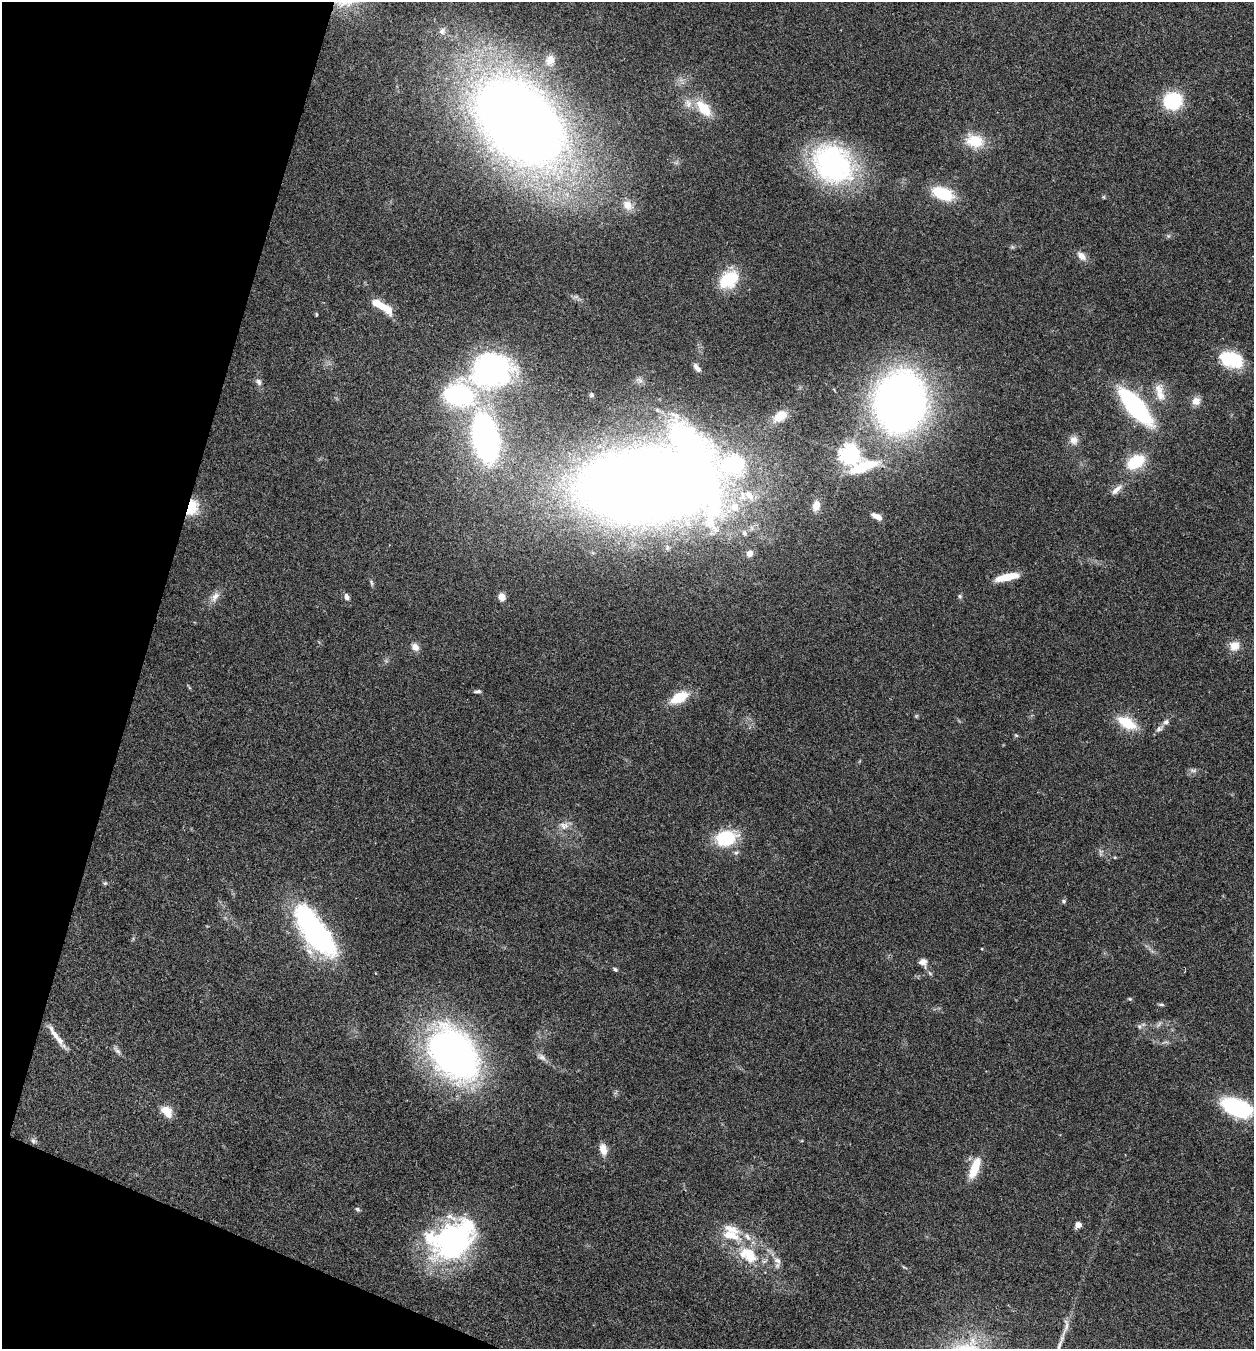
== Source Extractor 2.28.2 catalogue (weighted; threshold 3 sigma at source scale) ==
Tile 9 of 4 x 4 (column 1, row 3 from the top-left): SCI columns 265-1516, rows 1349-2695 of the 5407 x 5394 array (HDU 1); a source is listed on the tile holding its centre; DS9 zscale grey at full resolution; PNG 1256 x 1351 px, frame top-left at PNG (2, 2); no overlay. Shown black and unused: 15% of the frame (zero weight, under 3 of 4 exposures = <1% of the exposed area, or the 3 px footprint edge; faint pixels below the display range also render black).
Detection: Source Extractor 2.28.2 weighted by HDU 2 'WHT'; one run over the whole footprint, this tile lists its part. Background 0.113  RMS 0.0062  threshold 0.0278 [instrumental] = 3 sigma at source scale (4.5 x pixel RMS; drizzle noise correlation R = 1.50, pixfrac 1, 0.05/0.05 arcsec/px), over >= 5 px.
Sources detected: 93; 1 too faint to see at this stretch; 3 inside a brighter object's white glare — not listed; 8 inside a brighter listed object's ellipse — not listed separately; the other 81 listed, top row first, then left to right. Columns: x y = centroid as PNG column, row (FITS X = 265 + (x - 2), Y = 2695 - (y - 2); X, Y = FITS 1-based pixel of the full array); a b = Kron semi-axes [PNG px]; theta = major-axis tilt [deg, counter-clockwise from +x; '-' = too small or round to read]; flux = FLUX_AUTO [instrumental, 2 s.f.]
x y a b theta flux
442 31 9 8 - 2.5
550 60 14 11 75 5.8
1173 101 17 15 16 36
704 108 25 13 -49 15
519 122 83 54 -44 880
975 141 20 14 -11 17
833 164 52 41 -41 110
943 193 21 11 -21 27
1104 197 6 3 -71 0.63
627 205 15 12 -42 6.6
1081 256 14 8 -45 4.4
729 280 24 17 37 22
386 308 21 10 -32 11
316 314 5 3 - 0.63
1231 359 26 15 -16 32
697 368 11 5 -54 2.8
492 370 48 39 14 130
259 382 9 6 -55 2.2
1160 393 26 10 -73 8.7
591 395 5 4 - 0.92
1196 401 11 11 - 4.7
900 402 44 36 80 470
1135 407 36 13 -50 92
780 416 17 11 36 9.5
485 437 32 16 -79 240
1074 440 10 10 - 4.3
849 454 7 6 - 390
1136 462 21 13 31 21
734 464 34 26 5 62
863 467 43 18 19 28
643 486 89 52 1 1300
1116 490 18 7 41 4.1
742 496 16 11 77 9
816 506 11 8 75 5.3
191 507 14 10 72 19
735 507 13 12 - 10
877 517 12 5 -28 4.6
744 533 8 6 -69 1.6
750 553 6 5 - 4.2
1007 577 23 7 13 15
371 582 9 4 -69 1.1
215 596 15 8 58 4.4
960 596 6 5 - 0.99
346 597 8 6 -69 2.4
502 597 8 7 - 4.6
1234 646 12 11 - 7.1
415 647 10 8 -43 3.7
477 691 10 3 5 1.3
679 697 19 10 25 18
916 716 6 4 71 0.73
1166 722 8 7 - 2.2
1127 723 26 13 -28 16
1159 729 9 7 66 2.1
1016 735 5 5 - 0.8
1193 770 11 4 0 1.7
564 826 13 10 -4 4.7
726 838 22 16 12 31
736 853 6 5 - 1.3
105 883 6 4 42 0.84
1064 901 7 5 -16 1.1
313 929 57 20 -55 140
923 962 11 9 -44 3.5
615 969 6 4 -30 1.1
1130 999 5 4 - 0.74
1161 1004 9 3 -5 0.97
1139 1026 7 6 - 1.5
55 1035 30 6 -56 6.8
117 1051 11 5 -43 2.1
454 1055 66 44 -53 240
542 1057 12 7 -42 2.9
1237 1107 25 16 -10 58
167 1111 12 8 -49 10
33 1141 7 6 - 1.5
603 1149 11 7 -76 7.1
975 1168 26 9 69 14
357 1209 7 5 -44 1.1
1078 1225 7 6 - 3.4
731 1229 24 10 -21 8.8
453 1242 50 37 47 120
748 1255 28 20 -35 25
777 1260 12 8 -39 3.4
Overlapping masked pixels (flux is a lower limit): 1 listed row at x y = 191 507